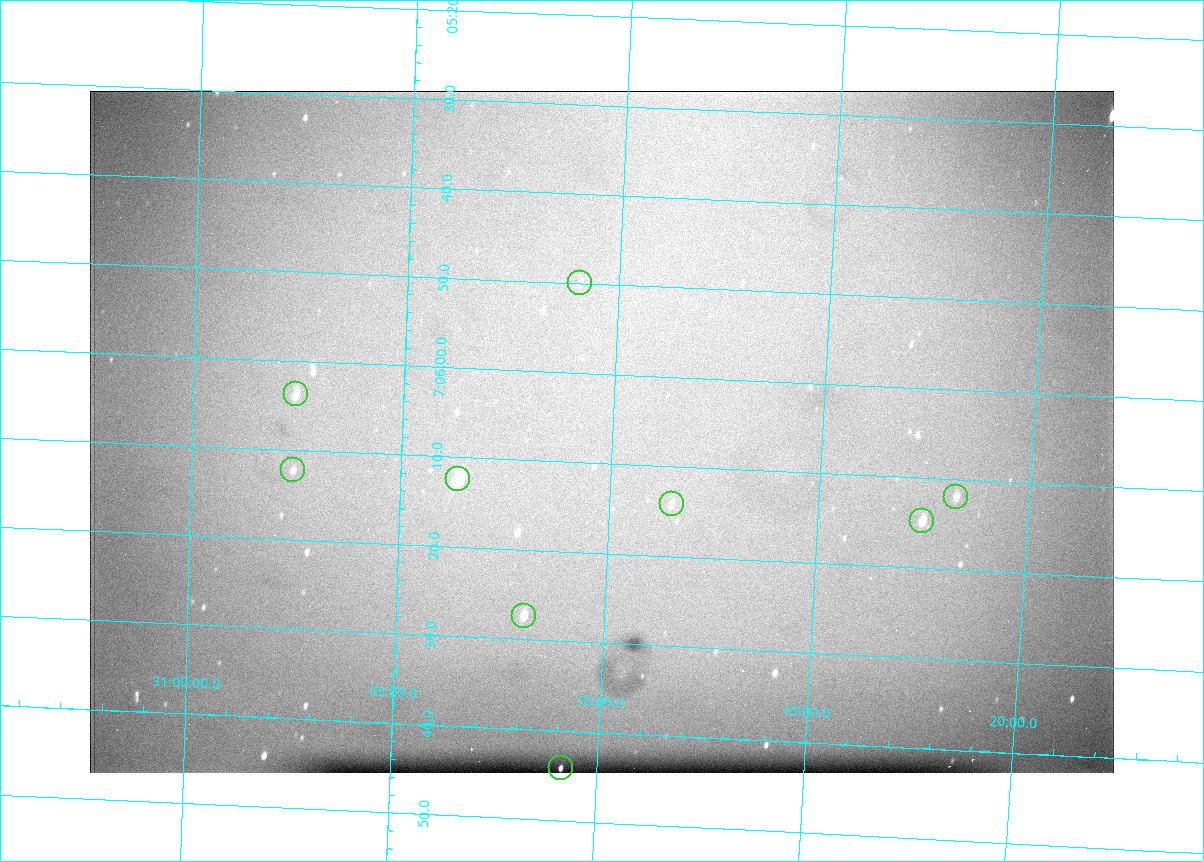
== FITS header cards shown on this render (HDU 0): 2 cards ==
NAXIS1  =                 1024 /fastest changing axis
NAXIS2  =                  682 /next to fastest changing axis

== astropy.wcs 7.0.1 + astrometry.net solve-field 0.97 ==
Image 1024 x 682 px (HDU 0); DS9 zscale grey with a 90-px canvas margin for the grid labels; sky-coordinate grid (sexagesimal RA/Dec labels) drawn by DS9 from the SOLVED WCS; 9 Tycho-2 reference stars matched to detected sources circled (green)
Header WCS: RA---TAN/DEC--TAN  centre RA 07:06:06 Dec +31:10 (106.53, +31.16 deg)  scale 1.43 arcsec/px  FOV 24.5' x 16.3'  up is -93 deg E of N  parity flipped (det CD > 0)
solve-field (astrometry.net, Tycho-2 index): VERIFIED the header's WCS against the Tycho-2 star catalogue (9 matches, 0 conflicts) and refined it, rather than solving blind
Solved WCS: RA---TAN-SIP/DEC--TAN-SIP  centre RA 07:06:06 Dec +31:10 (106.53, +31.16 deg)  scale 1.43 arcsec/px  FOV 24.4' x 16.3'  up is -93 deg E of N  parity flipped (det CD > 0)
The solver's refit moves the header's centre by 0.23 arcsec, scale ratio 0.997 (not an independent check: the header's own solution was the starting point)
Tycho-2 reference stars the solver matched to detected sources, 9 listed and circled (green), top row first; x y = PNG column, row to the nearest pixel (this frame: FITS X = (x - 90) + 1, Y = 682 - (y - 91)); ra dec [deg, ICRS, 3 dp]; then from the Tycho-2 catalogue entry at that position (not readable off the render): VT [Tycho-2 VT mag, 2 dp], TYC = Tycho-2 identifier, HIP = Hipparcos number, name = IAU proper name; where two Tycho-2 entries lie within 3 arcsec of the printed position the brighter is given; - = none
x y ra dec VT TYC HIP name
580 283 106.458 +31.151 12.35 2438-728-1 - -
296 394 106.516 +31.041 10.39 2438-398-1 - -
293 470 106.551 +31.041 11.84 2438-663-1 - -
458 479 106.552 +31.106 9.20 2438-180-1 - -
956 497 106.550 +31.305 11.61 2438-184-1 - -
672 504 106.559 +31.192 11.79 2438-1039-1 - -
922 521 106.562 +31.292 10.01 2438-106-1 - -
524 616 106.614 +31.135 11.36 2438-550-1 - -
561 768 106.684 +31.152 11.76 2438-931-1 - -